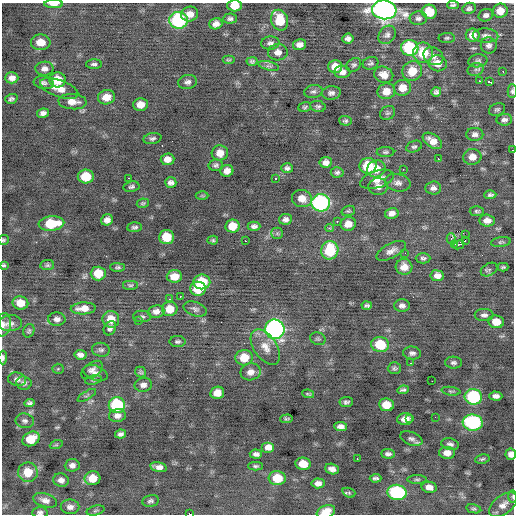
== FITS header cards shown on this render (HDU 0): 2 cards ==
NAXIS1  =                  512 / Axis length
NAXIS2  =                  512 / Axis length

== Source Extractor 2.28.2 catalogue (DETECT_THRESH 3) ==
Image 512 x 512 px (HDU 0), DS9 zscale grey, 1 PNG px = 1 image px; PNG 516 x 516 px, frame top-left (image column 1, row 512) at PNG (2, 3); each listed source drawn as its Kron ellipse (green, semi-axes under 4 px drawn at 4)
Background -0.17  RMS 0.98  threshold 2.94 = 3 sigma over >= 5 px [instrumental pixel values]
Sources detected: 236; all 236 listed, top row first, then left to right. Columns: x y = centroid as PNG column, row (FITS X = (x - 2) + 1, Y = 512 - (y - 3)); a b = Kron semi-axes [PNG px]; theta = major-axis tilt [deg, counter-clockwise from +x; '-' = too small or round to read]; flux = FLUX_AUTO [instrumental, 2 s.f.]
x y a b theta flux
54 4 9 4 0 500
453 5 5 3 - 130
235 6 7 6 - 1100
469 8 7 5 23 170
384 10 12 9 -7 34000
500 11 7 7 - 680
429 12 7 7 - 1500
190 14 8 7 - 570
486 15 7 6 - 200
418 18 8 7 - 220
230 19 7 5 3 150
178 20 9 8 - 6500
280 20 10 8 -70 1800
216 24 6 5 - 350
387 35 10 8 50 240
473 35 7 6 - 650
486 36 13 7 -3 320
447 38 8 5 1 130
348 39 6 5 - 230
41 42 10 8 -5 750
270 43 9 6 5 220
299 45 6 5 - 350
489 45 8 8 - 240
410 48 8 8 - 4600
278 52 10 8 3 430
423 53 10 10 - 1800
433 56 10 8 -33 350
228 60 6 4 0 93
252 61 5 4 - 120
478 61 9 6 8 190
371 63 8 6 18 150
438 63 9 8 - 710
94 64 8 5 1 160
354 65 8 6 36 150
269 66 10 4 -14 170
335 66 7 6 - 810
44 69 9 7 2 320
476 69 8 6 16 160
412 71 10 9 - 1200
503 71 3 2 - 66
342 72 8 6 -3 310
384 75 10 8 -20 540
12 78 6 5 - 370
58 80 8 7 - 1200
480 81 3 3 - 75
188 82 9 7 9 240
490 82 3 2 - 270
44 83 10 6 -8 200
59 88 20 8 -20 770
402 88 8 8 - 820
313 91 9 6 10 200
386 91 9 8 - 750
512 91 7 4 -89 130
436 92 5 4 - 160
331 93 9 6 7 250
107 97 9 7 12 650
11 99 6 5 - 150
73 102 14 7 -4 640
140 104 7 6 - 650
318 106 8 5 -11 130
305 107 6 4 20 110
497 109 8 6 22 150
43 113 6 4 7 250
387 113 8 6 35 140
504 120 8 5 4 230
345 121 6 5 - 130
475 134 8 6 -1 250
152 138 9 5 11 180
432 141 11 6 -35 560
414 147 8 5 21 150
512 150 2 2 - 230
385 152 9 5 1 140
220 153 8 7 - 680
472 157 9 8 - 550
167 159 7 6 - 440
438 159 2 2 - 200
326 162 6 5 - 370
216 165 7 5 13 160
368 166 8 8 - 2200
287 168 6 5 - 180
376 169 9 8 - 830
403 169 2 2 - 110
227 171 6 6 - 440
337 172 6 5 - 160
86 176 8 7 - 1600
129 178 2 2 - 170
276 179 3 2 - 89
377 179 17 8 17 640
171 183 6 5 - 220
398 183 13 8 -12 340
378 186 10 8 2 430
131 187 8 5 9 160
433 188 8 6 5 240
490 195 6 4 2 140
202 196 6 4 -1 84
302 198 10 8 -14 670
143 203 6 4 11 100
321 203 9 8 - 11000
348 211 7 5 18 110
477 211 7 5 3 120
392 213 7 5 12 350
285 219 6 5 - 240
107 220 6 5 - 330
487 220 8 6 -3 470
337 221 3 2 - 460
51 224 13 7 5 2300
348 224 8 6 14 620
233 226 7 6 - 1100
254 226 6 4 1 200
135 227 7 5 2 150
329 228 4 3 - 240
277 233 6 5 - 110
465 235 2 2 - 250
167 237 7 7 - 1600
451 238 5 3 - 560
3 240 5 5 - 100
213 240 5 4 - 93
465 240 3 2 - 75
245 241 2 2 - 220
501 242 10 5 9 140
455 244 2 2 - 170
459 245 6 3 26 510
330 250 9 8 - 3000
391 251 16 7 28 420
405 253 2 2 - 26
423 258 7 5 0 160
3 265 4 4 - 110
47 265 7 5 7 130
118 267 7 4 -1 130
404 267 8 8 - 590
503 267 5 3 - 110
489 270 9 6 29 140
98 273 7 7 - 1200
174 276 8 6 3 740
437 276 6 5 - 380
202 282 8 7 - 1900
130 285 8 5 0 130
198 289 8 7 - 1500
180 296 3 2 - 380
170 299 3 3 - 41
20 303 8 6 -12 780
367 305 5 3 - 130
402 306 8 6 0 260
83 308 12 6 2 590
170 309 8 7 - 880
195 309 12 7 -19 230
156 311 8 6 8 350
484 315 9 6 0 240
142 316 9 6 -1 180
57 319 8 6 -1 280
111 319 8 8 - 810
138 321 2 2 - 260
496 322 8 6 -7 800
10 323 11 8 3 310
3 325 11 8 80 330
110 328 7 6 - 210
275 329 10 9 - 17000
29 331 7 5 70 130
318 339 8 6 -23 140
177 342 8 5 1 150
380 345 9 7 -10 2200
265 347 20 11 -56 820
101 350 9 7 -8 190
412 353 9 6 -6 220
80 355 6 5 - 280
3 358 7 4 90 190
244 358 8 7 - 1200
411 363 3 2 - 77
453 363 8 6 0 180
394 368 6 6 - 130
58 369 5 5 - 71
92 370 12 7 35 330
140 372 6 5 - 110
250 372 10 8 11 460
96 373 12 7 -20 330
17 379 9 7 -8 250
93 380 8 4 11 120
432 381 2 2 - 170
24 383 7 6 - 200
143 385 9 7 10 290
403 390 6 3 7 140
451 391 9 4 -7 110
217 393 7 6 - 620
308 394 6 3 -9 110
87 395 10 3 32 110
496 396 6 4 -1 270
473 397 9 7 -10 5200
346 402 7 5 7 150
29 403 5 4 - 150
117 405 8 8 - 5200
386 405 7 6 - 1000
117 416 8 6 8 320
435 417 2 2 - 160
410 418 3 2 - 98
287 419 6 4 2 110
405 419 8 6 4 560
25 421 9 7 -10 210
473 423 10 8 -7 7000
341 426 6 4 -7 290
121 434 5 4 - 210
31 439 9 6 29 1200
411 439 12 6 -20 240
450 444 9 5 -11 230
56 445 6 4 18 91
268 447 6 5 - 400
447 453 8 6 -2 470
256 454 6 4 -4 210
388 454 7 5 -3 190
511 454 5 5 - 410
357 459 2 2 - 420
482 459 7 4 11 120
303 464 7 6 - 940
72 465 7 6 - 260
255 466 7 4 0 130
159 467 8 4 -13 330
332 469 7 5 -18 320
28 472 10 9 - 1200
93 478 8 7 - 1000
277 478 8 7 - 1700
375 478 6 3 2 150
417 479 10 4 0 130
61 480 8 6 -14 300
318 483 6 5 - 300
429 487 7 5 -11 410
397 492 9 7 -10 7200
349 493 6 4 -18 81
513 497 6 3 -89 98
45 500 12 6 -17 370
150 501 8 5 11 180
503 505 16 9 37 540
70 507 9 7 -1 340
474 509 8 4 -12 120
96 511 9 4 15 130
40 512 7 5 3 180
326 512 9 6 21 750
190 514 3 2 - 1200
At the frame edge (FLAGS 8, measured only in part): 14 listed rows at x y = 54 4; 235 6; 384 10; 512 91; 512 150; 3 240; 3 265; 3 325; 3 358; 511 454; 513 497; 40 512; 326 512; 190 514